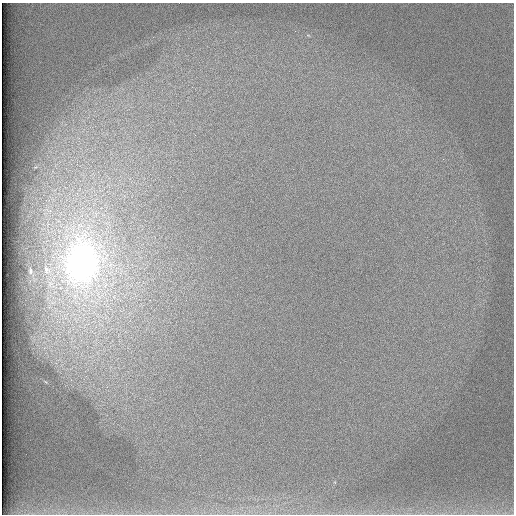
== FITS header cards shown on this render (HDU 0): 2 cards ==
NAXIS1  =                  512 /
NAXIS2  =                  512 /

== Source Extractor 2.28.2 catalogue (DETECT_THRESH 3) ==
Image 512 x 512 px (HDU 0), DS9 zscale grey, 1 PNG px = 1 image px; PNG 516 x 516 px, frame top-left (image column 1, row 512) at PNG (2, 3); no overlay
Background 98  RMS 2.8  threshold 8.46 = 3 sigma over >= 5 px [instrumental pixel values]
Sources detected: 3; all 3 listed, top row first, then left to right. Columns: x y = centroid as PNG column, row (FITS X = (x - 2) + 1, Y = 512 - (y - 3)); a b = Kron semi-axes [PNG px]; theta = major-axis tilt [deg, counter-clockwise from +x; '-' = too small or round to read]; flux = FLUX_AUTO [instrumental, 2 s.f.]
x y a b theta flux
82 262 29 22 84 99000
47 270 11 9 -54 1300
31 271 4 3 - 340